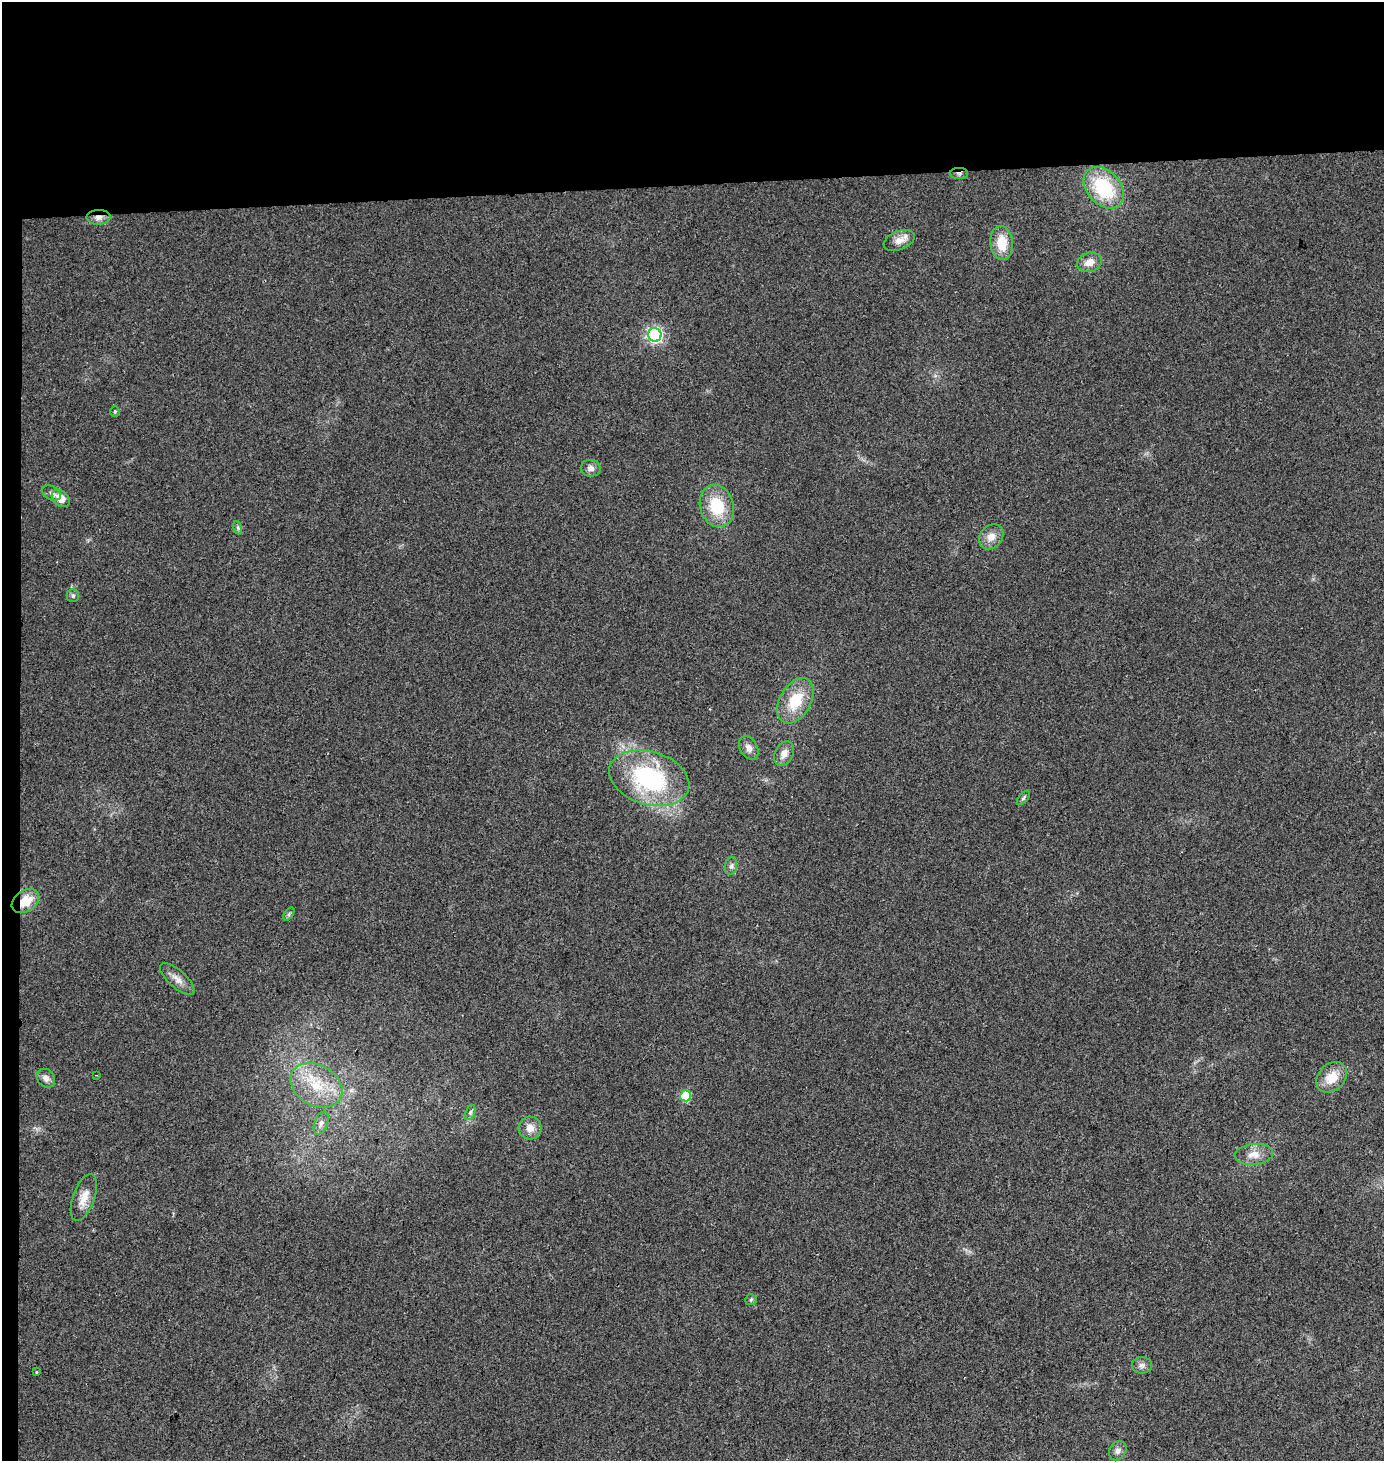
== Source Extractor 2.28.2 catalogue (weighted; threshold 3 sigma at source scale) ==
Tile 1 of 3 x 3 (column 1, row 1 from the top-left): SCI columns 6-1387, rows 2935-4393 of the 4152 x 4411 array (HDU 1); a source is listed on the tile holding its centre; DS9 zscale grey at full resolution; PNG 1386 x 1463 px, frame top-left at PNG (2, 2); each listed source drawn as its Kron ellipse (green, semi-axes under 4 px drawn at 4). Shown black and unused: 14% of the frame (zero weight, under 2 of 3 exposures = <1% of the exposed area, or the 3 px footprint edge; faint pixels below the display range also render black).
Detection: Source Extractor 2.28.2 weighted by HDU 2 'WHT'; one run over the whole footprint, this tile lists its part. Background 0.0538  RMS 0.007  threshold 0.0317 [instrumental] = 3 sigma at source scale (4.5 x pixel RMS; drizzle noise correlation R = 1.50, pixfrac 1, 0.0396/0.0396 arcsec/px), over >= 5 px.
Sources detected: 38; all 38 listed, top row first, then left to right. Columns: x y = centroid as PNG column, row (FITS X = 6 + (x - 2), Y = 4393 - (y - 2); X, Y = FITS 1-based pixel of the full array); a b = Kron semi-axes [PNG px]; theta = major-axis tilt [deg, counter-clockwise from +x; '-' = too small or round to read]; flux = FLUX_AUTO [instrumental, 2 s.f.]
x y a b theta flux
959 174 9 5 -1 2
1104 188 24 16 -48 44
98 217 12 7 2 4.4
899 240 16 9 21 6.6
1002 243 17 11 -84 16
1089 262 12 9 18 6.7
655 335 7 6 - 200
115 411 5 4 - 0.91
591 468 10 8 -11 3.5
52 493 10 6 -30 2.3
61 498 10 7 -43 8.4
717 506 21 16 -72 28
238 528 7 4 -72 1.3
991 537 14 11 49 6.9
73 596 6 6 - 1.7
795 701 24 15 60 24
749 748 12 8 -58 3.8
784 754 13 9 61 5.6
649 778 41 26 -16 92
1023 798 9 4 49 1.4
731 866 9 6 79 2.2
25 901 15 10 34 14
289 914 7 4 54 1.2
177 979 22 8 -42 5.9
97 1075 2 2 - 0.62
1332 1077 17 13 45 14
46 1078 10 8 -48 4
316 1085 28 20 -30 27
686 1096 5 5 - 40
470 1112 8 5 70 1.7
321 1123 12 6 68 3.3
530 1128 11 11 - 6.4
1254 1154 19 10 6 8
84 1198 24 10 70 9.2
751 1300 6 5 - 1.1
1142 1365 10 8 -2 3
36 1372 4 3 - 0.78
1118 1451 10 8 54 3.3
Overlapping masked pixels (flux is a lower limit): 3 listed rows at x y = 959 174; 98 217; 25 901